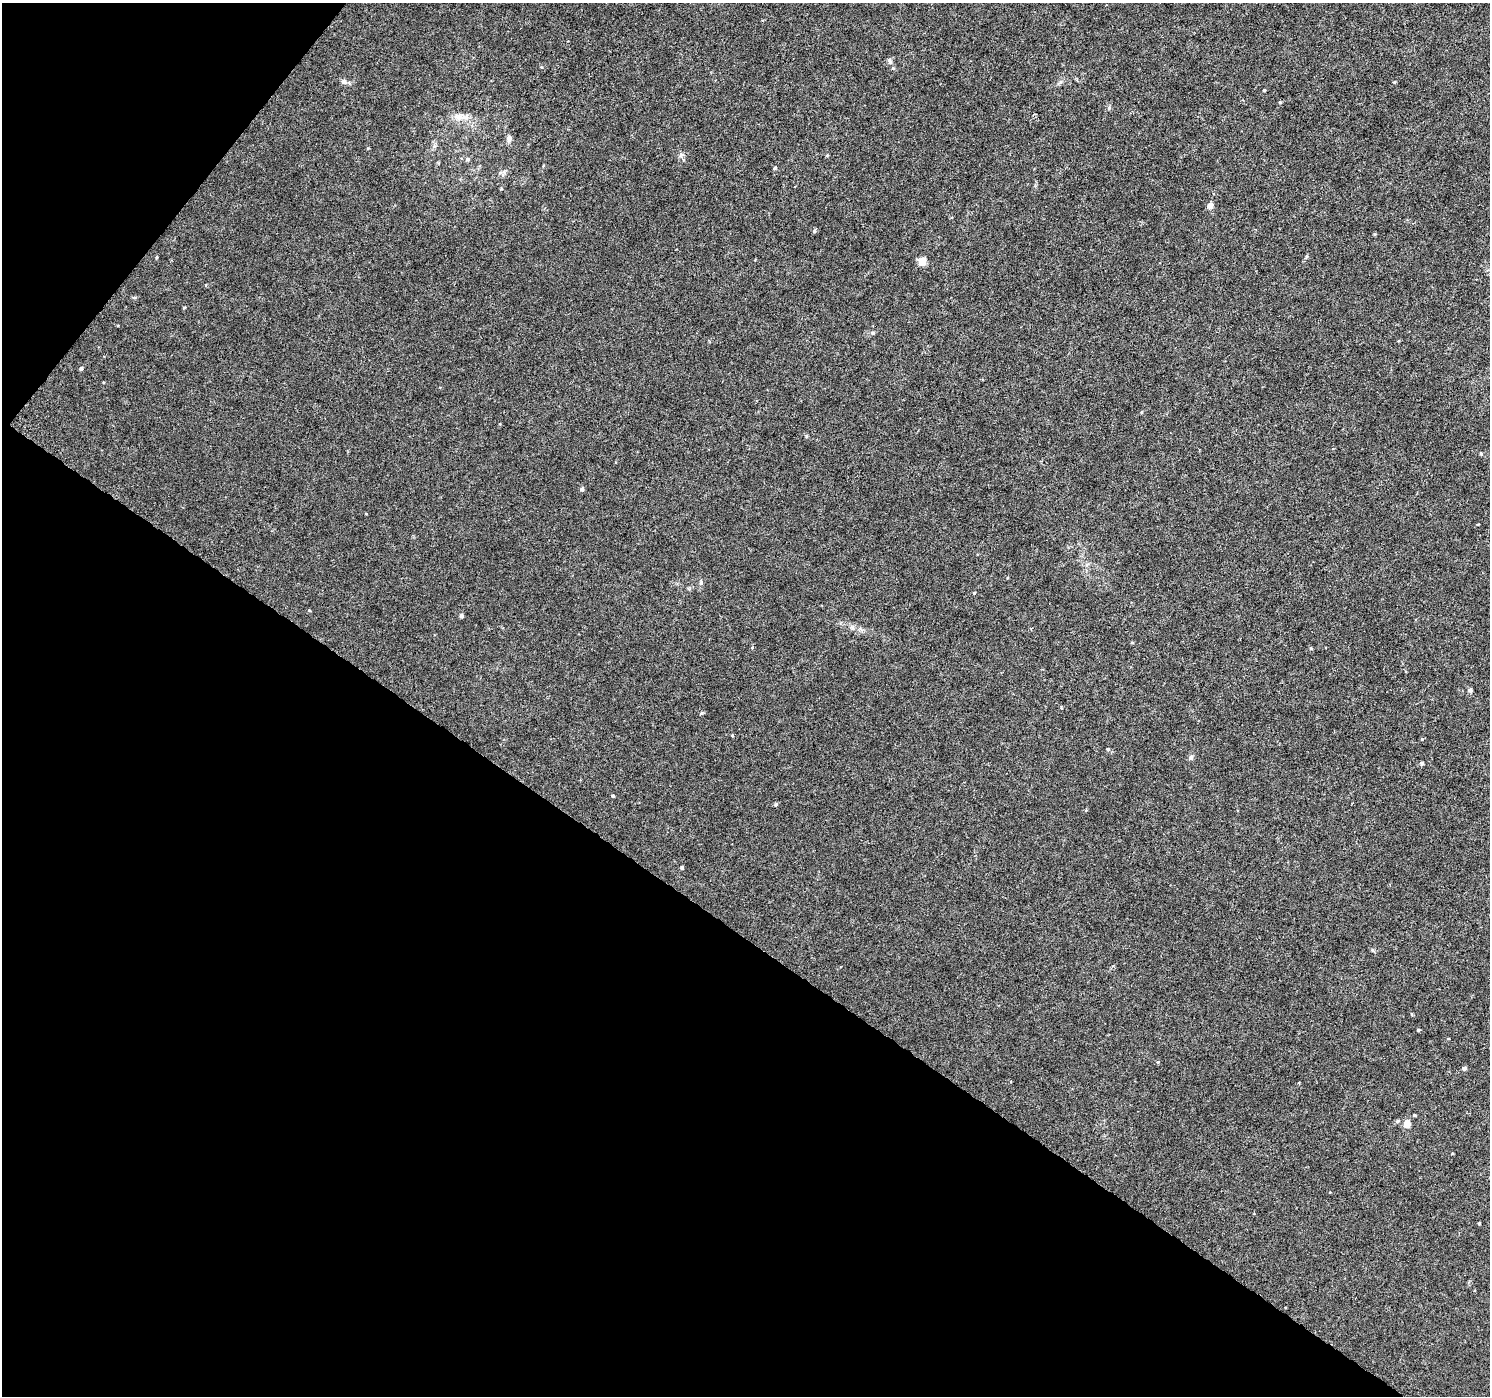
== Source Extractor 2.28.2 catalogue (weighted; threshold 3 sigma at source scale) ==
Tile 9 of 4 x 4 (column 1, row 3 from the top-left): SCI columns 2-1489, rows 1577-2970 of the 5962 x 6006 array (HDU 1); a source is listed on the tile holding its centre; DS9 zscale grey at full resolution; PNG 1492 x 1398 px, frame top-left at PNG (2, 3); no overlay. Shown black and unused: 37% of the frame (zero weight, under 4 of 8 exposures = <1% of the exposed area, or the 3 px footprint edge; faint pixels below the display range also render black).
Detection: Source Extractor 2.28.2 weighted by HDU 2 'WHT'; one run over the whole footprint, this tile lists its part. Background 5.21e-04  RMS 0.001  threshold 0.00409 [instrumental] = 3 sigma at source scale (4.09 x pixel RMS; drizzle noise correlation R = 1.36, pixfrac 0.8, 0.0396/0.0396 arcsec/px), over >= 5 px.
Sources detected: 45; all 45 listed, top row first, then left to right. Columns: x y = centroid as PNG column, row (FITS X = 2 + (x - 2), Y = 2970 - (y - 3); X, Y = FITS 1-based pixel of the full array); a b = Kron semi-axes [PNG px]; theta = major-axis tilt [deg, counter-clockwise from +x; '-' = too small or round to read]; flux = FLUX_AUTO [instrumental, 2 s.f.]
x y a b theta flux
890 61 8 6 -70 0.25
344 82 9 7 -29 0.27
1394 82 4 4 - 0.081
1264 90 3 3 - 0.1
1280 102 4 3 - 0.09
458 117 12 9 -27 0.66
509 139 9 6 88 0.29
368 148 5 3 - 0.067
681 155 6 6 - 0.22
468 159 7 6 - 0.2
775 168 5 4 - 0.12
500 173 6 4 19 0.15
1210 206 4 4 - 0.87
814 231 5 4 - 0.14
157 257 5 3 - 0.087
922 262 5 4 - 1.8
184 307 4 3 - 0.077
873 333 6 5 - 0.16
81 369 4 4 - 0.18
1141 412 4 3 - 0.084
806 436 5 4 - 0.11
582 489 5 4 - 0.23
974 593 4 4 - 0.078
309 610 4 3 - 0.075
461 616 4 4 - 0.25
752 647 5 3 - 0.077
1311 648 5 4 - 0.11
1470 690 5 5 - 0.2
701 713 6 3 70 0.1
732 735 4 3 - 0.094
1422 739 4 4 - 0.09
1108 749 4 4 - 0.14
1191 757 7 6 - 0.22
1422 763 4 4 - 0.18
613 796 4 3 - 0.12
776 804 5 4 - 0.15
682 868 4 4 - 0.15
1418 1030 4 3 - 0.11
1158 1062 4 4 - 0.094
1464 1068 4 4 - 0.26
1414 1115 4 3 - 0.1
1398 1121 6 4 25 0.14
1407 1124 5 4 - 1.4
1452 1154 3 2 - 0.067
1479 1223 3 3 - 0.11
Unlisted compact peaks at least as high as the median listed source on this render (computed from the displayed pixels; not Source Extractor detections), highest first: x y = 1109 108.